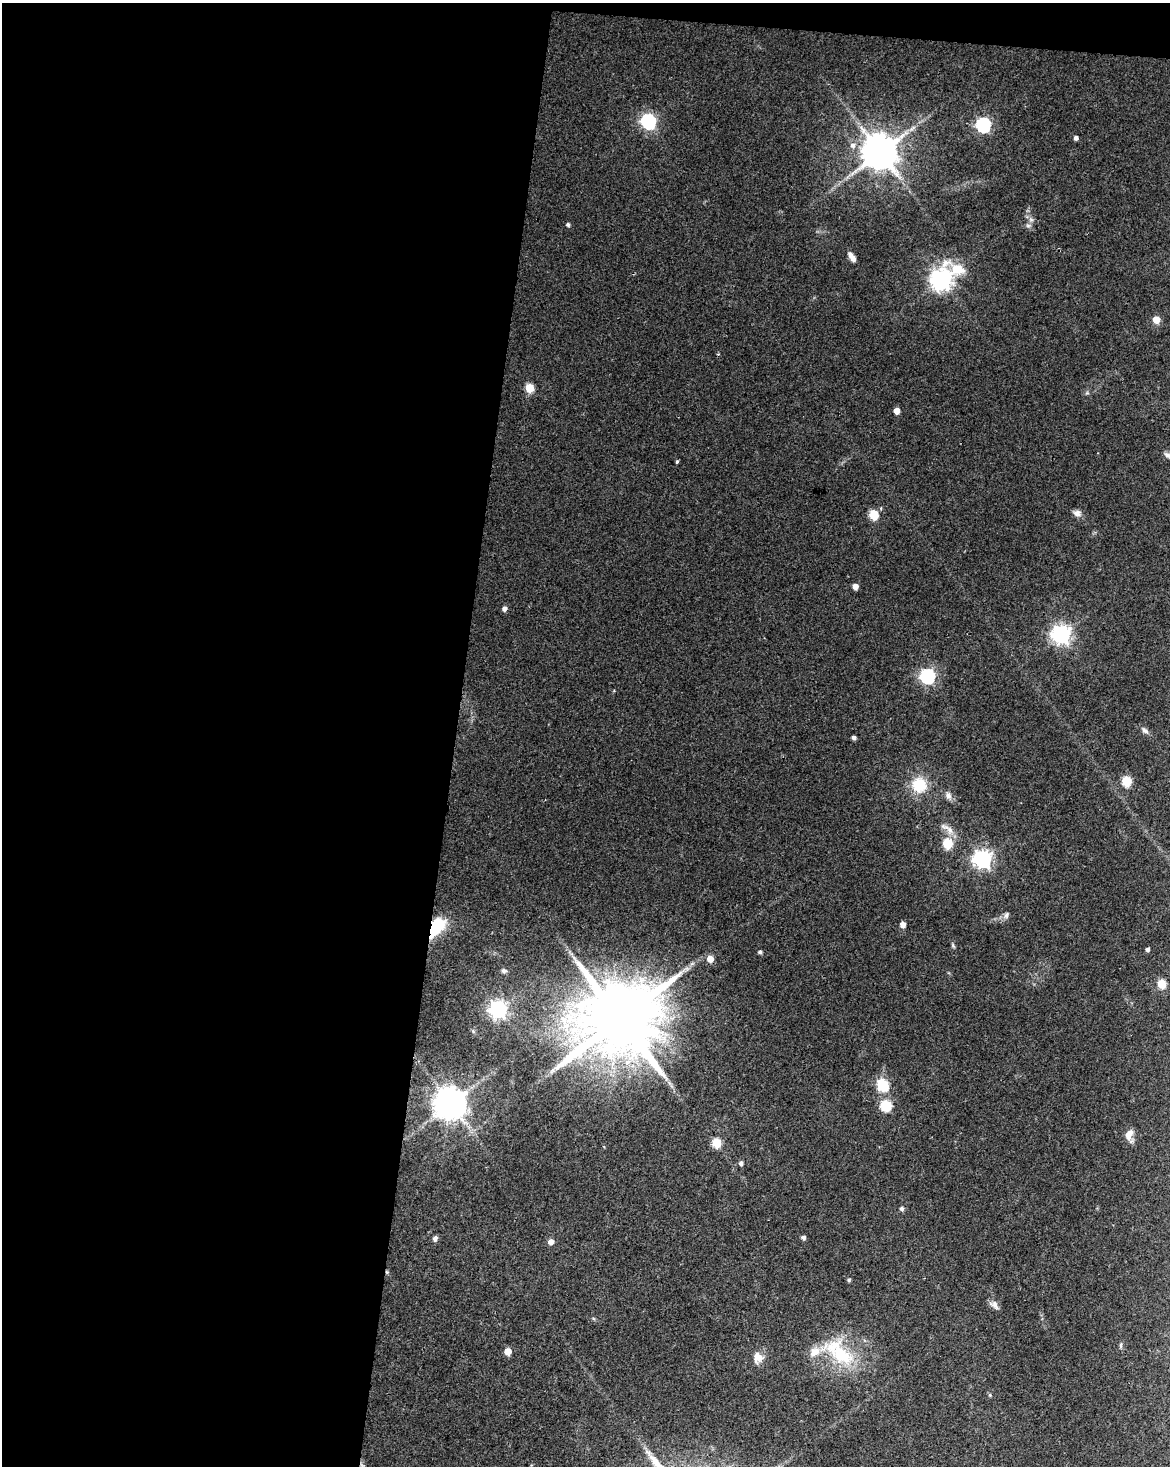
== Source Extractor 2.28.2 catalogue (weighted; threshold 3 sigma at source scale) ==
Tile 1 of 4 x 3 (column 1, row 1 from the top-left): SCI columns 7-1174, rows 3211-4674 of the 4677 x 4900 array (HDU 1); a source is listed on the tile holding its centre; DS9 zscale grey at full resolution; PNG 1172 x 1468 px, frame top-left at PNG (2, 3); no overlay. Shown black and unused: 40% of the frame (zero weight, under 2 of 3 exposures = <1% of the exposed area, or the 3 px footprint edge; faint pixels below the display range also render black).
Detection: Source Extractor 2.28.2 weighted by HDU 2 'WHT'; one run over the whole footprint, this tile lists its part. Background 0.0368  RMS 0.0047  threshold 0.0212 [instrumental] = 3 sigma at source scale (4.5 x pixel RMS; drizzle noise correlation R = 1.50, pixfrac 1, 0.0396/0.0396 arcsec/px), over >= 5 px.
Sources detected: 63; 1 too faint to see at this stretch — not listed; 3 inside a brighter listed object's ellipse — not listed separately; the other 59 listed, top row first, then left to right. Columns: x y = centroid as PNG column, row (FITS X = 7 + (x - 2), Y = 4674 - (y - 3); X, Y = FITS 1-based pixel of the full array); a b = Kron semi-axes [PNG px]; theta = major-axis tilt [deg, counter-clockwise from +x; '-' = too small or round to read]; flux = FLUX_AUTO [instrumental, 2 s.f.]
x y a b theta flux
648 121 7 6 - 110
983 125 7 6 - 100
1076 138 4 4 - 1.8
853 145 8 7 - 2.5
880 152 10 10 - 1400
568 224 4 4 - 0.99
1028 225 7 7 - 1.5
852 257 11 5 -57 3.2
941 280 12 8 39 320
1156 320 5 5 - 8.4
718 354 4 3 - 0.49
529 388 5 5 - 14
1087 393 5 5 - 0.69
896 411 5 5 - 4.3
1167 455 11 6 -36 1.6
677 462 3 3 - 2.2
1077 513 11 8 -22 2.4
874 515 6 5 - 22
855 586 5 4 - 3.8
504 609 5 5 - 2
1061 635 7 7 - 250
928 676 7 6 - 120
1145 731 10 6 -44 1.8
853 737 4 4 - 1.4
1127 781 6 5 - 28
919 785 16 16 - 16
948 796 11 8 -73 2.5
947 829 27 8 -36 5
947 844 6 5 - 26
982 859 7 7 - 210
1006 915 10 6 74 1.5
903 925 5 5 - 3.4
436 927 20 11 53 25
953 946 8 4 -63 0.78
1147 949 4 4 - 1.2
760 952 5 4 - 1.2
710 959 5 5 - 6
504 971 7 6 - 1.2
1161 984 5 5 - 18
498 1009 7 7 - 200
620 1019 21 19 38 7000
883 1085 6 6 - 48
450 1104 9 9 - 990
886 1105 6 6 - 38
1128 1136 10 8 -72 3
717 1143 5 5 - 20
741 1163 5 4 - 1.6
902 1209 5 5 - 1.3
435 1238 5 5 - 2.1
803 1238 5 4 - 1.5
551 1242 5 5 - 3
387 1272 5 4 - 0.64
849 1280 5 4 - 0.87
994 1305 14 8 -43 2.5
1121 1345 9 4 85 0.88
507 1351 5 5 - 6.8
839 1352 54 26 -39 33
760 1357 14 11 80 3.6
990 1395 5 4 - 0.64
Overlapping masked pixels (flux is a lower limit): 2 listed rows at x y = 436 927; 387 1272
Isophote crosses this tile's border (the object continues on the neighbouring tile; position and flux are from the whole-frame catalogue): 1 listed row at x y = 1167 455